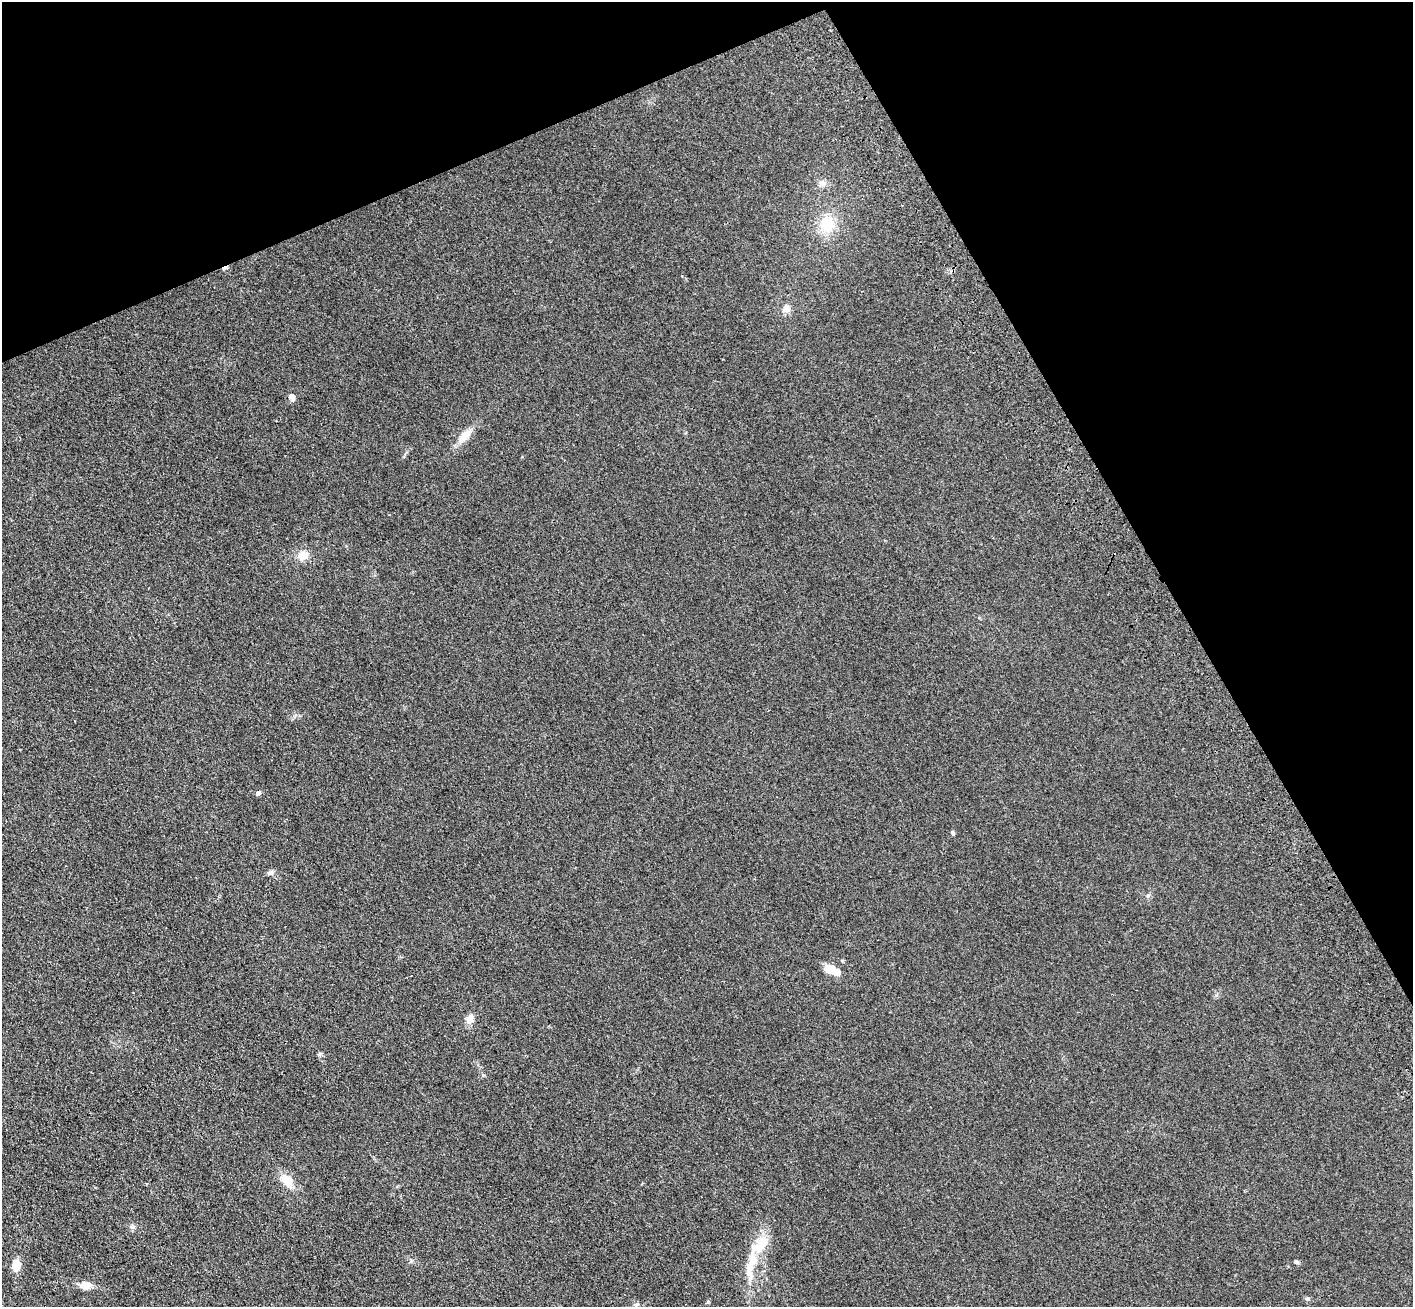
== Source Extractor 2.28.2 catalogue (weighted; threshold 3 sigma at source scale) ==
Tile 3 of 4 x 4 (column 3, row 1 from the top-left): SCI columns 2930-4340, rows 4126-5430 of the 5856 x 5772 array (HDU 1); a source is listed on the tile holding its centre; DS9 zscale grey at full resolution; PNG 1415 x 1309 px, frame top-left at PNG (2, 2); no overlay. Shown black and unused: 24% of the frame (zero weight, under 3 of 4 exposures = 6% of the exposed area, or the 3 px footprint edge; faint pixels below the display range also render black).
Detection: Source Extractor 2.28.2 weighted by HDU 2 'WHT'; one run over the whole footprint, this tile lists its part. Background 0.095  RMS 0.0072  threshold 0.0323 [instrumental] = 3 sigma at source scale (4.5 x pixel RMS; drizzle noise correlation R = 1.50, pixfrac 1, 0.05/0.05 arcsec/px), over >= 5 px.
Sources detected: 24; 1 cosmic-ray / hot-pixel residue — not listed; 2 inside a brighter listed object's ellipse — not listed separately; the other 21 listed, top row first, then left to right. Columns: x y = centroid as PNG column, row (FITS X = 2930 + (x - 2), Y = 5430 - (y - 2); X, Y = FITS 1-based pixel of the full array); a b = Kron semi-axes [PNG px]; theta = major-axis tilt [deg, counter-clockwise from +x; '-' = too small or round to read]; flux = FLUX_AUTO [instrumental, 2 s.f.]
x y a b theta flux
822 183 10 8 -33 3.2
827 224 22 19 82 19
786 309 10 9 - 4.1
292 397 5 4 - 8.9
464 436 17 10 46 8.5
303 556 12 10 9 7.4
258 793 6 5 - 2
953 833 6 4 -75 1.1
270 872 10 6 16 2
1148 896 6 5 - 1.2
830 967 16 12 17 7.6
470 1019 12 9 55 4.8
319 1054 6 4 -19 1.1
287 1181 17 11 -54 10
132 1227 6 6 - 1.6
760 1246 30 14 46 17
1296 1262 6 5 - 1.3
16 1265 9 7 83 12
749 1269 31 9 -84 10
86 1285 13 9 -1 6.1
1307 1299 6 6 - 1.4
Unlisted compact peaks at least as high as the median listed source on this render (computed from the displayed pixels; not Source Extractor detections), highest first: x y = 483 1075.